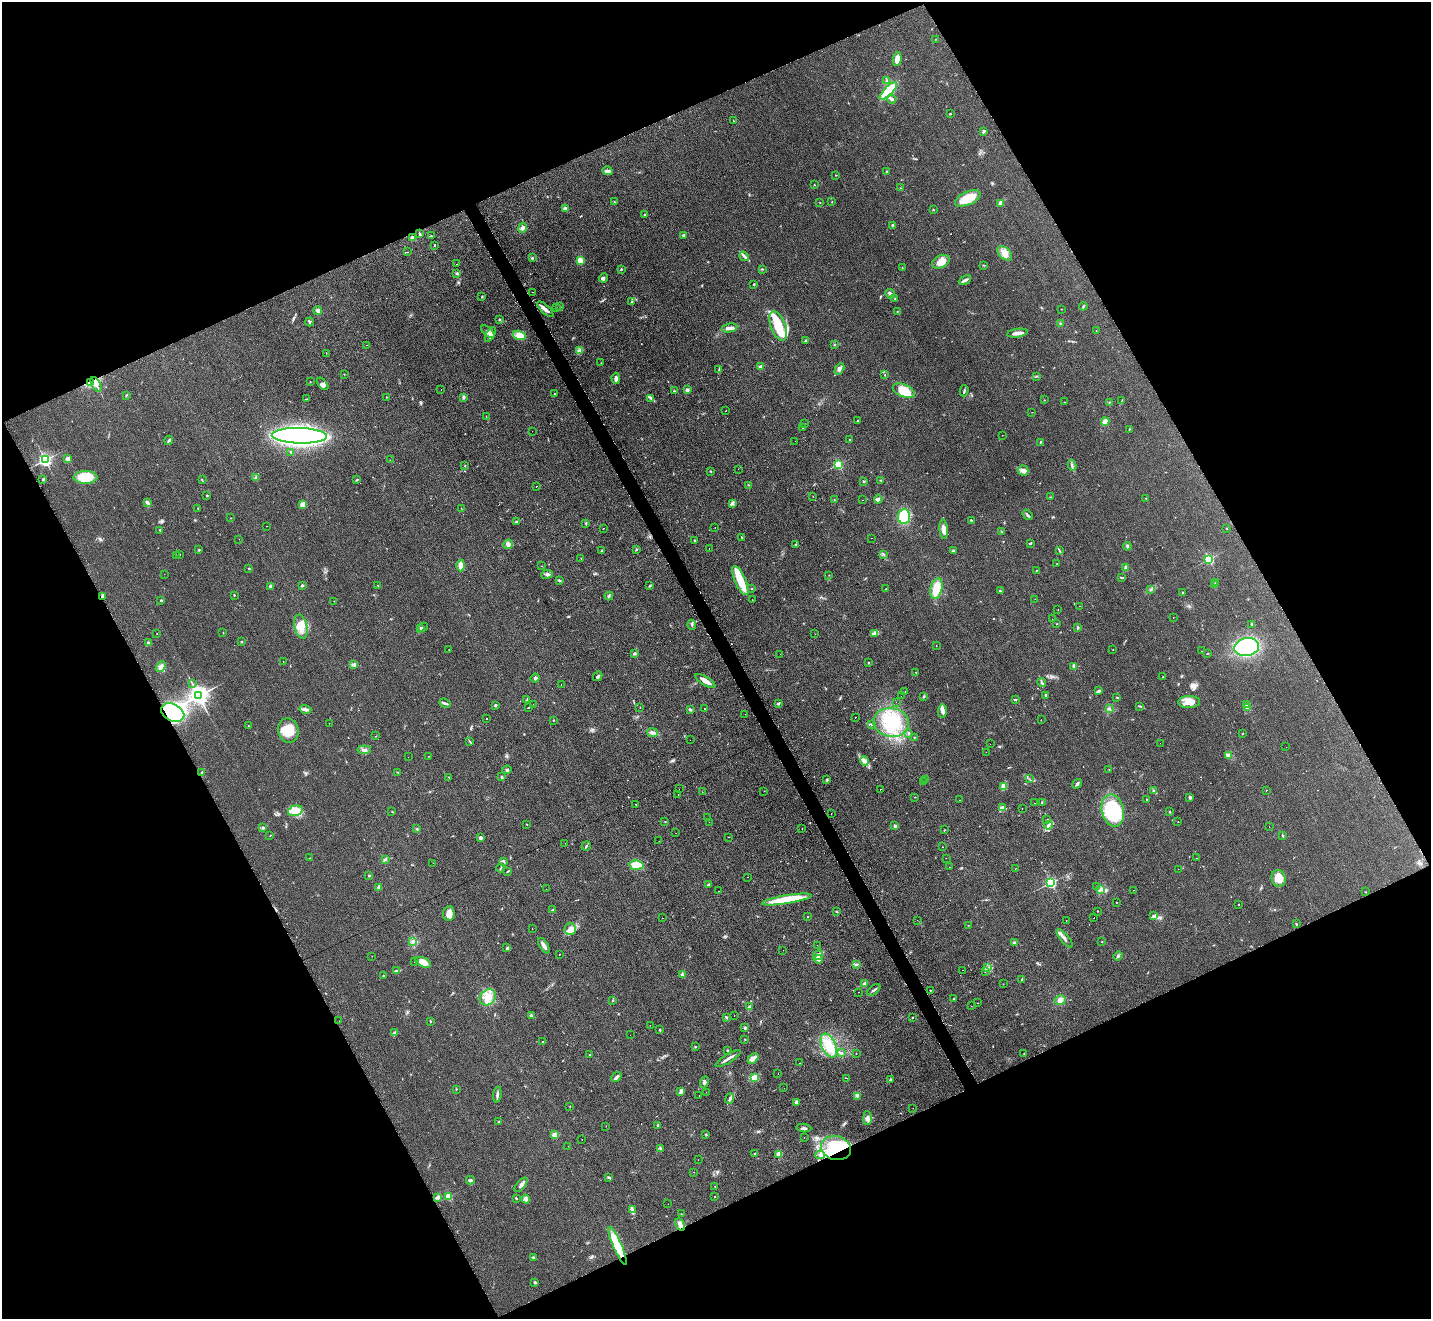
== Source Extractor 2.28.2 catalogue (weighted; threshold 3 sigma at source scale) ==
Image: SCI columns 8-5723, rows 156-5420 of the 5742 x 5716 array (HDU 1 of 3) = the unmasked area's bounding box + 8 px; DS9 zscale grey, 4 x 4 block average (1 PNG px = mean of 4 x 4 image px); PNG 1433 x 1321 px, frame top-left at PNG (2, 2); each listed source drawn as its Kron ellipse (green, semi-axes under 4 px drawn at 4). Shown black and unused: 46% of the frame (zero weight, under 2 of 3 exposures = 2% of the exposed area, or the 3 px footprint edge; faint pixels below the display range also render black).
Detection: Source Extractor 2.28.2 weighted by HDU 2 'WHT'. Background 0.104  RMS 0.011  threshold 0.051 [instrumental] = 3 sigma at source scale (4.5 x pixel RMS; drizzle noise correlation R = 1.50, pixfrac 1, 0.05/0.05 arcsec/px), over >= 5 px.
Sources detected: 586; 2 too faint to see at this stretch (4 x 4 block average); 1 inside a brighter object's white glare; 37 cosmic-ray / hot-pixel residue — neither listed nor drawn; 8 coinciding with a brighter row at this scale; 16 inside a brighter listed object's ellipse — not listed separately; of the other 522, all 500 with FLUX_AUTO >= 1.32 (the completeness limit of this list) listed and drawn (22 fainter detections not listed), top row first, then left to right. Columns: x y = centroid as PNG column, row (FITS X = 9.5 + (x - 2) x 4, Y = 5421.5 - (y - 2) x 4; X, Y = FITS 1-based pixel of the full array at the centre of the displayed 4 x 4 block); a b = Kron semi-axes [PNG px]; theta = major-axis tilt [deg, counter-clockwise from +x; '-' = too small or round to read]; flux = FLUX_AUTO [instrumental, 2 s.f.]
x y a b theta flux
936 39 2 2 - 2.4
897 59 7 3 82 57
886 80 3 2 - 4.6
888 91 11 4 46 260
892 99 5 3 - 11
950 114 2 2 - 3.9
733 121 2 2 - 1.7
983 132 4 2 - 8.7
607 171 5 3 - 21
886 172 2 2 - 4.6
836 175 2 2 - 2.8
814 185 2 2 - 3.1
900 188 2 2 - 2.8
968 198 13 6 23 130
614 202 2 2 - 2
832 202 2 2 - 1.7
820 203 2 2 - 2.5
1001 203 3 2 - 46
565 208 3 2 - 13
933 210 2 2 - 10
645 215 2 2 - 3.6
893 225 3 2 - 10
523 228 5 3 - 17
420 234 3 2 - 7.9
684 235 4 2 - 8
431 236 3 2 - 4.6
413 238 2 2 - 140
434 245 2 2 - 4.5
407 252 2 2 - 1.9
1005 253 9 5 -44 59
744 256 5 3 - 15
532 258 2 2 - 6.8
580 260 3 3 - 41
941 262 9 6 28 57
456 264 2 2 - 5.3
984 265 3 2 - 3.3
902 268 2 2 - 2.4
621 269 3 2 - 4.8
762 269 2 2 - 3.4
457 273 3 3 - 8.9
603 278 5 3 - 13
965 280 6 2 26 21
754 284 2 2 - 13
532 292 2 2 - 2.4
890 294 5 3 - 20
482 297 3 2 - 4.4
895 299 2 2 - 5.4
632 302 3 2 - 7.1
1083 306 4 2 - 7.2
556 307 2 2 - 3.7
560 307 3 2 - 7.5
545 309 10 3 -43 32
1061 309 2 2 - 1.7
318 311 4 3 - 21
897 312 2 2 - 3.4
499 319 2 2 - 3.6
309 322 4 2 - 6.6
1060 323 2 2 - 2.2
778 326 15 7 -69 170
730 328 8 3 12 33
1096 331 2 2 - 3.3
488 332 8 3 -41 22
1017 333 10 3 8 36
490 335 8 4 58 31
520 335 7 4 -16 67
806 341 3 2 - 9.9
367 345 2 2 - 3.7
834 345 2 2 - 3.7
580 351 2 2 - 8.2
326 353 2 2 - 1.7
601 363 2 2 - 2.8
760 367 3 2 - 15
719 369 2 2 - 4.3
839 369 6 3 61 17
344 374 2 2 - 2.4
885 375 2 2 - 3.9
1036 376 2 2 - 2.9
616 378 5 3 - 17
310 382 2 2 - 2.2
91 383 3 3 - 11
96 384 8 2 -62 26
323 384 7 3 -50 27
441 389 2 2 - 1.4
687 390 3 2 - 18
674 391 3 2 - 5.3
904 391 11 6 -24 180
964 391 5 2 - 9.1
555 394 2 2 - 4.5
126 395 2 2 - 4
386 397 2 2 - 2.9
463 397 3 2 - 13
650 398 4 2 - 7.7
307 399 2 2 - 2.3
1044 400 2 2 - 1.8
1122 400 2 2 - 1.8
1064 402 2 2 - 3.3
1109 402 2 2 - 3.3
725 411 2 2 - 4.3
1032 412 2 2 - 1.3
486 416 2 2 - 1.8
858 420 2 2 - 5.3
1105 422 4 2 - 63
804 424 2 2 - 2.3
802 427 2 2 - 2.4
1129 429 3 2 - 4.5
532 431 2 2 - 3.3
1002 435 2 2 - 1.7
299 436 28 8 -1 2500
850 439 2 2 - 10
169 440 5 2 - 9.4
795 441 2 2 - 1.9
1041 442 2 2 - 5.2
290 452 2 2 - 2.4
68 459 2 2 - 150
45 460 2 2 - 1700
390 460 2 2 - 1.4
838 464 2 2 - 700
1072 465 5 2 - 11
465 466 2 2 - 3.3
738 469 2 2 - 1.7
711 471 2 2 - 3.8
1023 471 5 5 - 27
85 477 12 6 0 170
256 477 2 2 - 3.8
43 479 3 2 - 5.4
202 480 3 2 - 3.9
357 480 3 2 - 5.4
881 480 2 2 - 4.6
864 481 2 2 - 5.4
748 485 2 2 - 1.9
536 486 2 2 - 4.6
207 495 2 2 - 6
813 496 2 2 - 1.9
1050 497 2 2 - 2.6
1146 498 2 2 - 2.3
878 499 4 3 - 14
834 500 2 2 - 2.4
863 500 2 2 - 5.1
147 502 4 3 - 14
732 503 3 3 - 12
303 504 3 3 - 31
198 508 2 2 - 3.5
461 508 2 2 - 1.8
1027 515 6 2 -52 7.6
904 516 7 6 - 190
231 518 2 2 - 1.7
971 520 2 2 - 13
516 522 4 2 - 10
586 523 3 2 - 5.3
267 526 2 2 - 3.3
603 528 2 2 - 3.1
715 528 2 2 - 12
1227 528 2 2 - 2.5
944 529 10 4 -86 37
160 530 2 2 - 2.8
1002 532 2 2 - 3.2
741 537 2 2 - 2.7
871 538 2 2 - 9.7
239 539 2 2 - 1.9
694 540 2 2 - 15
1030 543 3 2 - 7.3
508 544 5 4 - 25
796 545 3 2 - 5.6
1127 546 4 2 - 9.2
709 549 2 2 - 7.2
199 550 2 2 - 4.5
602 550 2 2 - 3.4
636 550 2 2 - 4.3
954 551 3 2 - 5.8
1060 551 4 2 - 7.4
179 554 2 2 - 1.8
883 554 2 2 - 3.3
176 555 2 2 - 1.9
581 559 2 2 - 2.7
1209 559 2 2 - 830
1057 564 2 2 - 2.9
461 565 6 3 -90 71
542 566 2 2 - 1.7
249 568 2 2 - 5
1126 568 3 3 - 15
1036 570 2 2 - 2
164 574 2 2 - 3
547 574 6 3 8 17
829 575 2 2 - 1.9
1121 577 2 2 - 4
559 580 4 2 - 8.5
740 580 16 5 -66 170
1216 583 2 2 - 7.2
1215 584 2 2 - 5.3
302 585 3 2 - 8.2
378 585 2 2 - 9.3
271 586 2 2 - 70
650 586 3 2 - 7.6
936 588 11 6 76 130
752 589 3 2 - 4
886 589 2 2 - 1.7
1150 589 2 2 - 3.8
1000 591 2 2 - 5.9
1182 592 2 2 - 3.5
234 595 2 2 - 3.8
102 596 3 2 - 7
609 596 4 2 - 8.1
1035 599 2 2 - 5.5
161 600 2 2 - 7.6
752 600 2 2 - 2.3
334 601 2 2 - 1.6
1080 606 2 2 - 3.1
1058 609 2 2 - 2.8
1173 617 2 2 - 1.4
1052 619 2 2 - 4.8
1056 624 2 2 - 1.5
1251 624 4 2 - 5.3
692 625 5 2 - 11
301 627 12 6 -77 76
423 627 5 2 - 6.7
420 628 4 2 - 8.9
1078 628 3 2 - 7.2
157 633 2 2 - 1.7
223 633 2 2 - 2.2
874 633 2 2 - 5.9
815 634 2 2 - 1.5
241 642 2 2 - 12
148 643 3 2 - 16
936 645 2 2 - 9.2
1247 647 12 9 9 640
449 650 2 2 - 1.5
1113 650 2 2 - 1.6
1201 651 2 2 - 1.4
634 653 3 2 - 6.2
1207 653 3 2 - 3.4
780 654 2 2 - 1.7
283 662 2 2 - 1.4
868 663 2 2 - 3.9
354 665 3 2 - 8.5
1074 666 3 2 - 7.3
161 667 6 4 50 25
916 672 2 2 - 1.7
598 676 5 2 - 11
1163 676 2 2 - 2.2
535 678 5 3 - 9.9
705 681 11 3 -32 61
1042 682 4 2 - 11
192 684 2 2 - 4
561 685 2 2 - 2.6
1099 691 4 2 - 13
905 692 2 2 - 2.1
1046 695 2 2 - 11
198 696 3 3 - 5400
901 696 2 2 - 3.2
923 697 3 2 - 4.9
1117 697 3 2 - 4.5
527 700 3 2 - 5.6
1015 700 3 2 - 5.1
896 702 2 2 - 1.7
1189 702 11 6 1 60
445 703 6 2 -20 13
533 704 2 2 - 20
778 704 3 2 - 9.2
495 705 3 2 - 6.5
1246 705 2 2 - 5.4
1139 706 4 2 - 5
640 707 2 2 - 2.1
528 708 2 2 - 6.6
704 708 2 2 - 3.5
1248 708 2 2 - 150
691 709 3 2 - 6.2
1109 709 3 2 - 6.8
305 710 6 3 -14 18
942 711 7 3 88 32
173 712 12 8 -26 540
745 714 2 2 - 2.2
855 717 2 2 - 3
486 719 2 2 - 2.8
553 720 2 2 - 3.5
1041 720 2 2 - 3.8
891 722 18 14 -9 250
329 723 2 2 - 1.5
871 724 2 2 - 2.6
248 726 2 2 - 3.2
288 730 12 10 -76 140
652 733 5 3 - 20
909 733 4 2 - 7.3
1242 734 2 2 - 3.5
376 736 2 2 - 1.7
914 737 2 2 - 2.7
690 740 2 2 - 1.4
470 741 2 2 - 3.8
1160 743 2 2 - 2
990 744 2 2 - 5.7
1286 747 2 2 - 5.3
364 750 7 2 5 16
986 752 2 2 - 6.3
1228 755 3 2 - 10
428 756 2 2 - 1.4
408 757 2 2 - 2.6
864 761 5 4 - 21
1109 769 2 2 - 1.9
507 770 5 2 - 8.8
202 772 2 2 - 3.4
398 772 2 2 - 3.3
449 777 2 2 - 2.4
502 777 3 2 - 8.2
925 779 2 2 - 6.9
1029 779 2 2 - 1.6
827 780 3 2 - 4.6
923 782 2 2 - 3
1077 784 5 2 - 11
1003 786 4 3 - 41
679 789 2 2 - 2.6
880 789 2 2 - 34
1267 790 2 2 - 11
764 791 2 2 - 4.2
1154 791 3 2 - 6.4
702 792 2 2 - 1.5
678 795 2 2 - 3
915 797 2 2 - 2.6
1190 797 2 2 - 51
959 800 2 2 - 2
1147 800 2 2 - 4.5
1042 802 2 2 - 4.2
1034 803 2 2 - 2
636 804 2 2 - 3.2
1002 807 4 3 - 22
1022 809 2 2 - 6.3
1113 810 16 11 -78 500
295 811 7 5 15 48
392 812 2 2 - 2.1
1170 812 2 2 - 4.3
831 814 2 2 - 2
707 818 2 2 - 2.4
1047 819 2 2 - 2.4
665 821 2 2 - 3.5
709 822 2 2 - 1.7
1178 822 2 2 - 1.6
526 824 2 2 - 1.9
1048 825 4 2 - 9.9
895 826 2 2 - 51
1269 827 2 2 - 16
263 828 3 3 - 9.9
417 829 2 2 - 6.2
802 829 2 2 - 30
945 829 2 2 - 1.4
676 833 2 2 - 1.6
270 836 2 2 - 2.1
1283 836 2 2 - 2.9
728 837 2 2 - 9.5
481 838 3 3 - 14
659 841 2 2 - 3.1
565 843 2 2 - 38
586 846 5 2 - 6
942 847 2 2 - 9.3
310 858 2 2 - 1.7
946 858 2 2 - 1.8
1197 858 2 2 - 2.1
385 860 3 2 - 7.3
504 862 3 2 - 4.6
433 863 2 2 - 2.1
637 865 7 4 -8 120
949 867 2 2 - 1.4
500 868 4 2 - 4
1015 868 2 2 - 1.4
1178 869 2 2 - 9.7
508 871 2 2 - 3.1
369 875 2 2 - 18
748 877 2 2 - 19
1278 878 8 7 - 82
1051 883 2 2 - 1100
708 885 3 2 - 8.5
1097 886 2 2 - 7.3
379 887 3 2 - 21
546 889 2 2 - 1.7
1101 890 4 2 - 12
1134 890 2 2 - 2.3
718 891 2 2 - 2.9
1365 892 2 2 - 2.5
787 899 25 4 9 260
1116 903 2 2 - 1.8
1238 904 2 2 - 7.9
553 910 4 2 - 7.5
836 911 2 2 - 4.7
1097 911 2 2 - 3.4
449 913 7 6 - 48
808 916 2 2 - 2.9
1153 916 2 2 - 7.5
662 918 2 2 - 5.9
1094 918 2 2 - 5.8
917 920 2 2 - 2.5
1066 920 2 2 - 1.9
1296 924 2 2 - 5.8
968 925 2 2 - 2.3
532 929 2 2 - 1.6
570 929 6 6 - 37
1064 938 11 3 -49 28
413 941 3 2 - 9.7
1102 942 2 2 - 3.7
1014 943 2 2 - 59
817 945 2 2 - 1.5
544 946 9 3 -59 30
507 948 4 2 - 7.2
783 950 2 2 - 3.1
559 954 2 2 - 1.8
818 955 5 3 - 65
372 956 2 2 - 1.3
1118 956 5 2 - 9.9
818 959 4 4 - 16
415 961 2 2 - 2.3
423 962 8 4 -25 53
856 964 2 2 - 3.4
987 968 2 2 - 5.3
962 970 2 2 - 2.8
397 971 3 2 - 9.4
985 972 2 2 - 3.9
383 975 2 2 - 4.2
682 975 3 3 - 17
1022 979 2 2 - 4.7
865 983 3 2 - 18
1003 984 2 2 - 1.7
874 990 7 2 37 11
930 990 2 2 - 3.2
859 992 2 2 - 10
488 997 9 7 43 77
954 999 2 2 - 4.8
1060 1000 5 4 - 28
613 1001 2 2 - 7.6
978 1003 2 2 - 2.1
750 1006 4 2 - 11
971 1006 2 2 - 3.3
531 1016 3 2 - 26
734 1016 2 2 - 3
726 1017 3 2 - 5.9
913 1018 2 2 - 3.9
339 1021 2 2 - 1.3
430 1021 3 2 - 3.6
650 1025 2 2 - 3.3
745 1028 2 2 - 12
660 1030 2 2 - 6.7
395 1032 4 2 - 7.9
630 1035 2 2 - 2.8
745 1039 2 2 - 2.1
542 1042 2 2 - 3.7
829 1046 13 7 -65 110
695 1047 3 2 - 4.2
728 1051 2 2 - 7.9
841 1053 2 2 - 10
1024 1053 2 2 - 1.8
856 1054 2 2 - 2.6
590 1055 2 2 - 4.7
728 1058 14 2 32 33
753 1058 6 3 42 32
800 1063 2 2 - 19
778 1073 2 2 - 5.6
616 1077 6 3 38 16
754 1078 3 3 - 66
847 1078 2 2 - 4.1
890 1080 3 2 - 7.3
704 1082 6 3 71 15
784 1088 2 2 - 1.9
456 1089 2 2 - 2.2
681 1091 3 2 - 29
706 1092 2 2 - 1.6
497 1095 8 2 83 18
699 1096 2 2 - 5.8
857 1097 2 2 - 2.3
730 1098 6 2 69 13
796 1102 3 2 - 7.5
570 1106 2 2 - 2.4
913 1108 2 2 - 1.5
867 1118 7 3 -89 22
499 1122 2 2 - 5.6
658 1125 2 2 - 13
606 1126 2 2 - 1.4
804 1128 7 2 -5 13
555 1134 3 2 - 57
706 1134 3 2 - 3.4
804 1137 2 2 - 2
582 1139 2 2 - 1.7
568 1146 2 2 - 28
836 1148 15 12 -17 430
660 1149 3 2 - 5.5
754 1154 3 2 - 8.3
779 1154 3 3 - 38
820 1155 5 2 - 12
698 1160 2 2 - 2.9
694 1172 2 2 - 1.6
609 1177 4 2 - 8.8
470 1180 4 2 - 12
521 1185 8 3 50 20
715 1186 2 2 - 2
437 1197 3 2 - 14
448 1197 2 2 - 300
714 1197 2 2 - 4.7
516 1198 3 2 - 5.7
526 1199 4 4 - 17
668 1204 2 2 - 6.9
632 1210 3 2 - 9.1
681 1214 2 2 - 3.3
680 1225 6 3 -59 30
618 1246 21 4 -66 250
534 1258 3 2 - 11
535 1282 2 2 - 43
Overlapping masked pixels (flux is a lower limit): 5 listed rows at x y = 91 383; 102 596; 173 712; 836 1148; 618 1246
Diffuse or blended objects may show on this block-average render without a row.